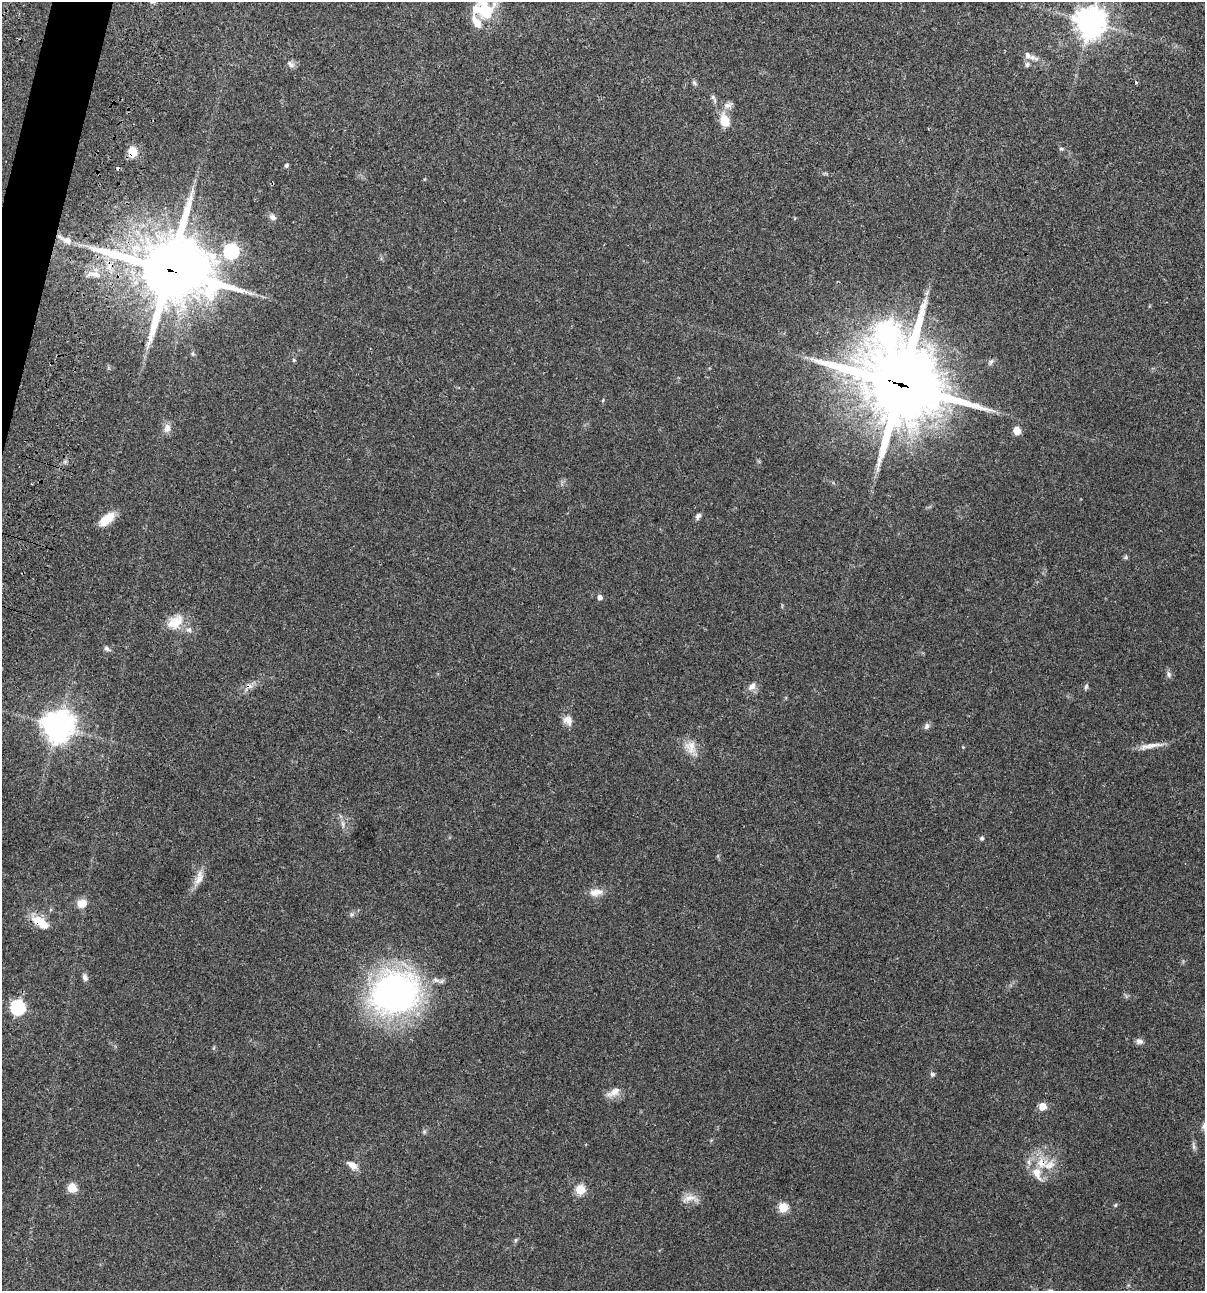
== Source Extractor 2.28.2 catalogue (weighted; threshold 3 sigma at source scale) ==
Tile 11 of 4 x 4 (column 3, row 3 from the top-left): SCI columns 2641-3843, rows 1408-2696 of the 5405 x 5390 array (HDU 1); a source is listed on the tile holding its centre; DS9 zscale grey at full resolution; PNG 1207 x 1293 px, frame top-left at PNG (2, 2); no overlay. Shown black and unused: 1% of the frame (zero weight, under 3 of 4 exposures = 9% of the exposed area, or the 3 px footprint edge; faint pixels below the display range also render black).
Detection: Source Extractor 2.28.2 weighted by HDU 2 'WHT'; one run over the whole footprint, this tile lists its part. Background 0.0465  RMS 0.0063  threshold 0.0282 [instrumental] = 3 sigma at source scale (4.5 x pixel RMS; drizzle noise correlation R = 1.50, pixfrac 1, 0.05/0.05 arcsec/px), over >= 5 px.
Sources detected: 69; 2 cosmic-ray / hot-pixel residue — not listed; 7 inside a brighter listed object's ellipse — not listed separately; the other 60 listed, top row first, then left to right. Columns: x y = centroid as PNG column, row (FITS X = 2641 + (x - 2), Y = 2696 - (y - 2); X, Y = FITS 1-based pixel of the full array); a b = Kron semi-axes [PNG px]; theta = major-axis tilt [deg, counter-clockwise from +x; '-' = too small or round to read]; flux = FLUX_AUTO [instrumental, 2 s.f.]
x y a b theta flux
485 10 28 22 -67 25
1090 22 10 10 - 750
1032 57 8 7 - 2.9
291 64 12 7 -40 2.2
1027 64 6 6 - 1.5
1136 82 4 4 - 0.62
694 83 7 5 -68 1.2
713 98 15 4 -62 2
728 105 16 7 21 3.3
724 120 18 13 -71 9.2
1061 148 5 5 - 0.9
132 152 10 8 -87 10
286 165 6 5 - 1.2
272 217 10 7 -30 2.3
66 240 22 8 -26 6.7
231 251 7 7 - 120
170 270 25 22 -12 4400
887 332 9 9 - 290
294 360 5 4 - 0.76
901 384 31 29 -32 4800
603 400 6 3 71 0.54
167 428 10 8 -89 4.1
1017 430 7 6 - 6.1
698 516 9 6 58 1.8
107 519 18 8 38 12
1126 557 6 5 - 0.91
600 597 5 5 - 2.3
175 622 24 15 35 11
107 649 9 6 -39 1.6
1169 674 9 6 -68 1.8
752 686 12 8 48 3.5
1086 687 8 4 66 1.1
568 720 14 11 -51 4.5
58 726 10 9 - 990
926 726 9 7 72 1.8
1151 746 33 6 8 5.9
690 747 19 14 -68 7.9
343 824 11 4 -75 1.9
982 838 5 5 - 1.2
199 878 21 9 75 5.9
596 892 19 9 9 5.6
82 903 9 8 - 7.6
352 914 7 4 19 1.1
40 922 24 11 -21 10
85 978 9 6 -66 2
395 993 53 45 21 180
17 1007 7 6 - 100
1139 1041 9 7 -6 2.2
932 1074 6 5 - 1.2
614 1092 22 9 31 5.3
1042 1106 5 5 - 12
424 1132 6 5 - 0.94
1194 1146 10 5 -80 1.7
1042 1163 18 16 -3 13
352 1165 14 8 -31 4.3
72 1188 5 5 - 23
580 1190 5 5 - 27
690 1198 23 9 5 5.6
1115 1205 5 5 - 0.7
783 1208 5 5 - 22
Overlapping masked pixels (flux is a lower limit): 6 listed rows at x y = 132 152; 66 240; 170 270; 901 384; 40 922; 1042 1163
Isophote crosses this tile's border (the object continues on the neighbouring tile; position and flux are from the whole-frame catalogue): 1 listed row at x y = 485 10